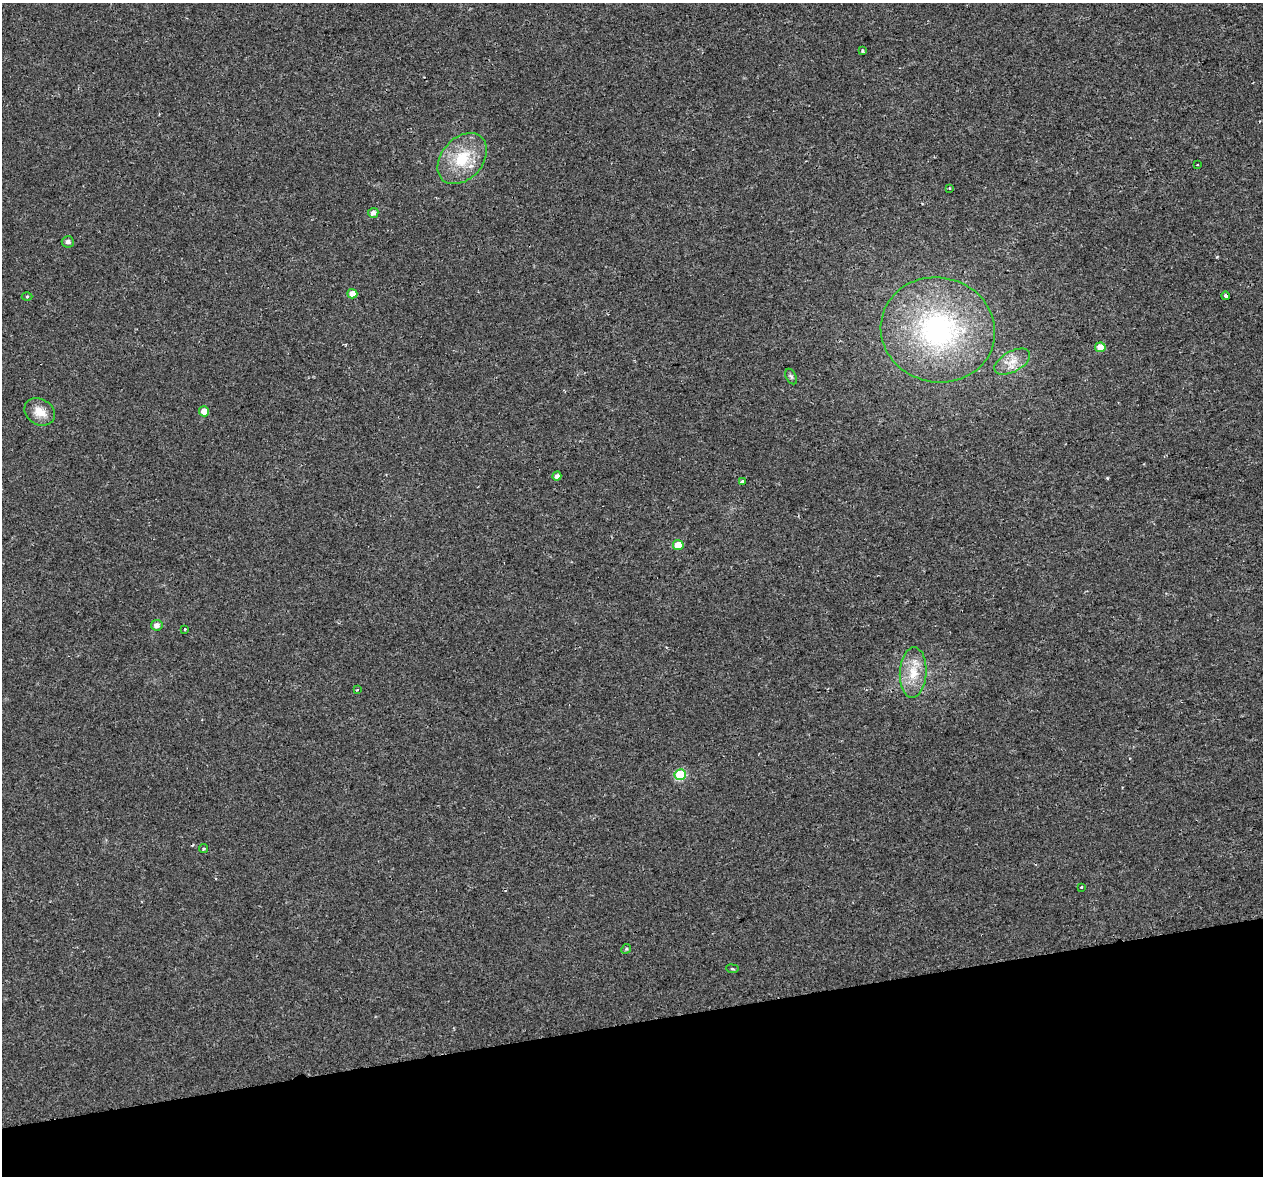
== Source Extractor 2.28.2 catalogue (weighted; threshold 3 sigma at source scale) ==
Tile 14 of 4 x 4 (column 2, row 4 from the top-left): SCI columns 1319-2579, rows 105-1278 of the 5157 x 4856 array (HDU 1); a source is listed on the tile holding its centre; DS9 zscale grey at full resolution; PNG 1265 x 1178 px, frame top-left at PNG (2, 3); each listed source drawn as its Kron ellipse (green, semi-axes under 4 px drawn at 4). Shown black and unused: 13% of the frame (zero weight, under 2 of 3 exposures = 3% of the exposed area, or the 3 px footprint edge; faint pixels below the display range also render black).
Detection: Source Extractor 2.28.2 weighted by HDU 2 'WHT'; one run over the whole footprint, this tile lists its part. Background 0.00668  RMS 0.0029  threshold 0.0129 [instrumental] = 3 sigma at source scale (4.5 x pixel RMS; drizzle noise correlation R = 1.50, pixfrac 1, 0.0396/0.0396 arcsec/px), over >= 5 px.
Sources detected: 28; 1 cosmic-ray / hot-pixel residue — neither listed nor drawn; the other 27 listed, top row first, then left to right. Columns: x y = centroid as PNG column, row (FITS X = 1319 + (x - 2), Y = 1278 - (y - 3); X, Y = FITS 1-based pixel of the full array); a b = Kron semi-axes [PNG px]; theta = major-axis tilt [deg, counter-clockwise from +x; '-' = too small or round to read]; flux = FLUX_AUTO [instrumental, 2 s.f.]
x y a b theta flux
862 51 3 3 - 0.7
462 159 29 20 48 11
1197 165 2 2 - 0.18
949 188 4 2 - 0.21
373 213 5 5 - 1.3
68 242 6 5 - 0.83
352 294 5 4 - 2.6
27 296 5 3 - 0.26
1225 296 4 3 - 1.1
938 330 57 52 -13 55
1100 347 5 5 - 3.9
1012 362 20 10 29 3.8
791 377 8 5 -62 0.55
204 411 5 5 - 2.8
40 412 16 13 -31 3.6
557 476 4 4 - 1
742 482 3 3 - 0.89
678 545 5 5 - 4.8
157 625 6 5 - 1.4
185 629 3 3 - 1.1
913 673 25 13 87 6.3
357 690 3 3 - 0.49
680 775 5 5 - 16
204 849 4 4 - 0.38
1081 887 3 3 - 0.54
626 949 5 4 - 0.34
732 969 6 3 -8 0.29